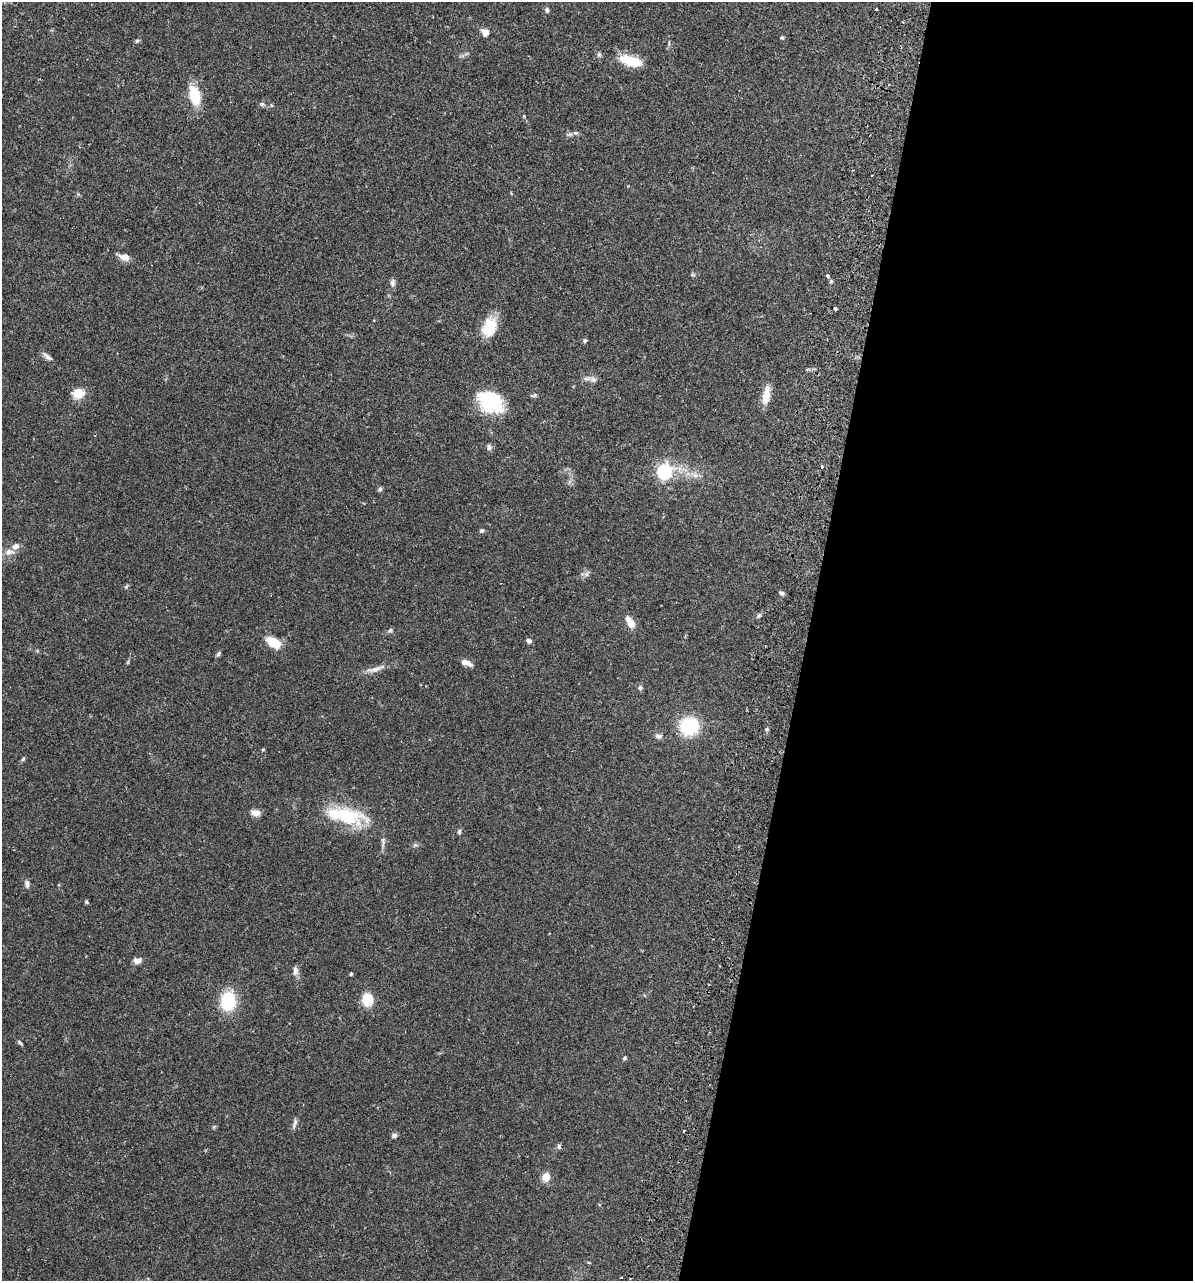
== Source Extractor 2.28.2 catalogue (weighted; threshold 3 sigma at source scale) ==
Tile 12 of 4 x 4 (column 4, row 3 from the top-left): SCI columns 3756-4946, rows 1303-2581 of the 5251 x 5158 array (HDU 1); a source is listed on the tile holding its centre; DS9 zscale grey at full resolution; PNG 1195 x 1283 px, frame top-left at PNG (2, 2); no overlay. Shown black and unused: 33% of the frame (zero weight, under 2 of 3 exposures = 3% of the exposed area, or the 3 px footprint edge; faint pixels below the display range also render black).
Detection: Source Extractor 2.28.2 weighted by HDU 2 'WHT'; one run over the whole footprint, this tile lists its part. Background 0.0649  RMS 0.005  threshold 0.0226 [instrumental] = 3 sigma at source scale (4.5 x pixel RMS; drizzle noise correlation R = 1.50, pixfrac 1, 0.05/0.05 arcsec/px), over >= 5 px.
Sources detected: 64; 3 cosmic-ray / hot-pixel residue — not listed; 2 inside a brighter listed object's ellipse — not listed separately; the other 59 listed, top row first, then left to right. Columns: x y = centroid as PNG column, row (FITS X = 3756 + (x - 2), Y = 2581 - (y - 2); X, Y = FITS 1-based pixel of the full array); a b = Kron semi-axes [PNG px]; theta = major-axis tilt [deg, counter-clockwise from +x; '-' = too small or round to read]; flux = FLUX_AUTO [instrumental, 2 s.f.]
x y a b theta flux
877 9 3 3 - 1.6
547 10 7 5 88 1.1
485 32 8 7 - 3.1
782 38 6 3 -2 0.54
137 41 6 5 - 0.81
599 54 7 5 -70 0.95
630 61 25 10 -16 13
195 95 17 9 -75 17
262 104 7 5 -1 1
576 133 7 5 18 1.1
124 257 13 7 -15 3.7
693 275 6 4 -17 0.64
828 276 4 3 - 1.9
831 281 4 4 - 0.83
392 283 10 7 -89 1.6
835 308 4 3 - 1.5
489 327 21 14 73 14
584 341 5 5 - 0.88
47 357 13 6 -39 2
587 379 12 4 0 1.7
78 393 14 12 16 6.3
766 395 21 8 80 6.6
490 402 28 21 -33 26
489 447 7 6 - 1.5
664 472 7 6 - 85
695 475 9 7 0 2.2
380 489 7 5 30 0.87
482 531 6 5 - 0.84
9 552 12 8 11 3.1
126 587 6 4 46 0.65
781 593 6 4 -21 1.2
759 615 6 4 19 0.84
630 622 11 6 -59 7.3
390 630 7 5 45 0.83
529 641 6 5 - 1.6
273 642 19 11 -32 8.3
218 654 7 5 58 0.98
466 663 12 5 -22 3.3
375 669 21 7 15 3.7
640 688 7 6 - 1.1
689 726 16 15 - 28
658 736 8 7 - 1.7
263 750 5 3 - 0.47
23 759 6 5 - 0.76
255 813 11 8 -1 3.1
346 815 55 18 -11 30
459 832 7 5 75 0.84
27 884 9 6 -84 1.8
86 902 4 4 - 0.79
137 961 10 7 1 2.3
295 971 13 7 88 2.2
351 974 3 3 - 0.68
368 1000 12 10 -84 11
228 1001 18 14 86 22
20 1043 7 4 -53 0.81
624 1058 6 4 24 0.7
295 1124 14 5 74 1.6
394 1135 6 5 - 1.3
546 1177 5 5 - 15